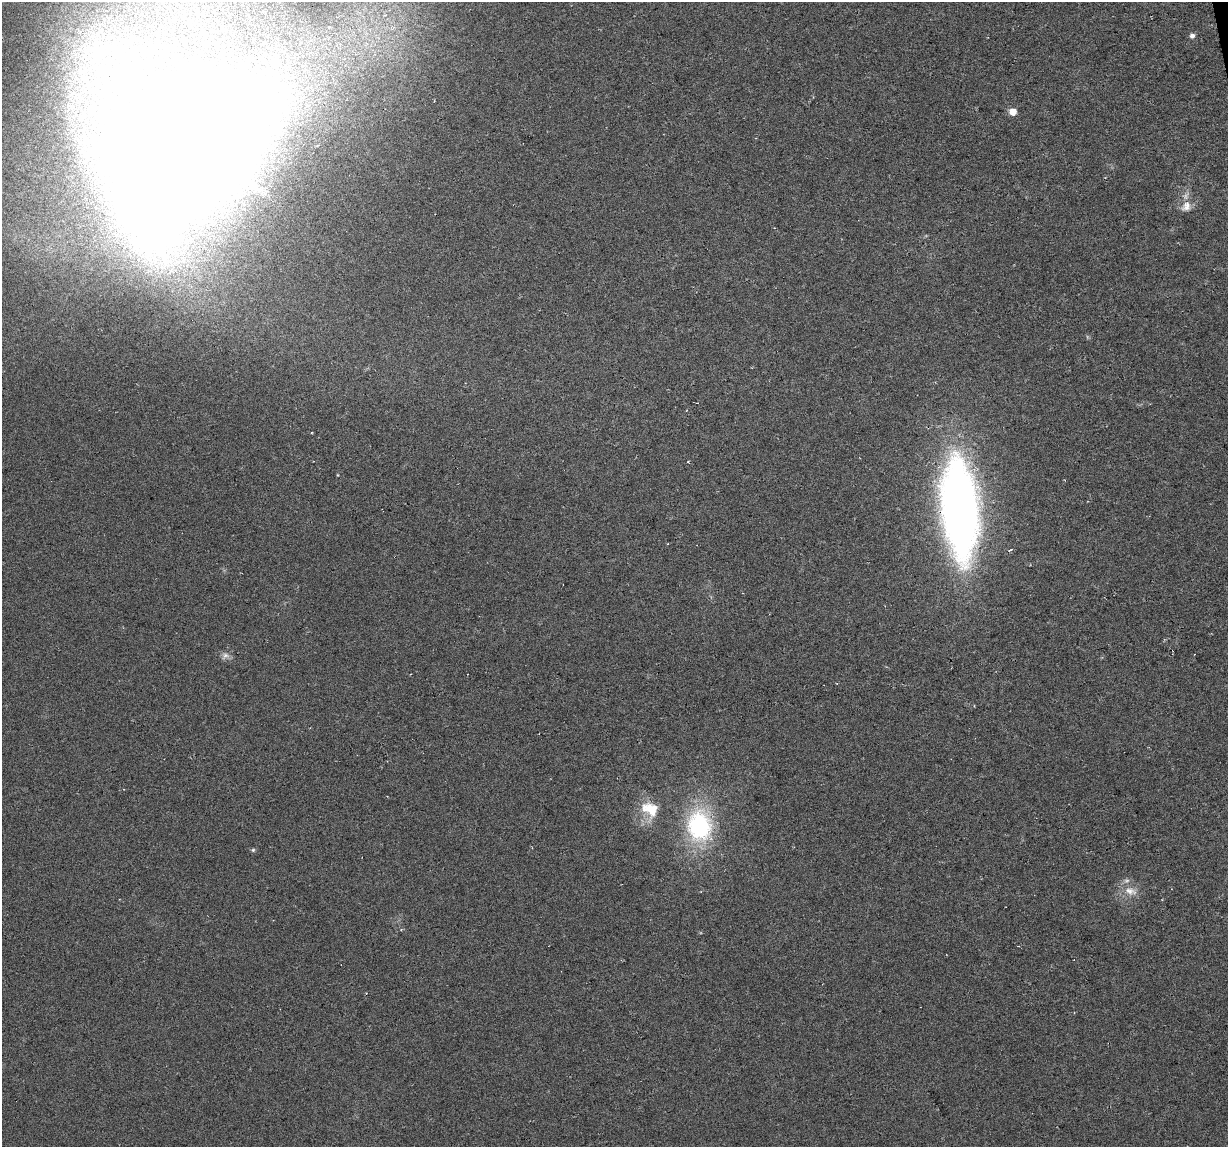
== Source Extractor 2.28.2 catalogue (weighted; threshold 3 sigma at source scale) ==
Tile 10 of 4 x 4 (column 2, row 3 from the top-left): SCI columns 1227-2452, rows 1172-2316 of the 4904 x 4682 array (HDU 1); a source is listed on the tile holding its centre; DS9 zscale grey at full resolution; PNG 1230 x 1149 px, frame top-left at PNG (2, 2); no overlay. Shown black and unused: <1% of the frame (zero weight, under 3 of 6 exposures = <1% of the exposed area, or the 3 px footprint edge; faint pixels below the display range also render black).
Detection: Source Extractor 2.28.2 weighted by HDU 2 'WHT'; one run over the whole footprint, this tile lists its part. Background -0.0061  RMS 0.0036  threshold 0.0149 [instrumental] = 3 sigma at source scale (4.09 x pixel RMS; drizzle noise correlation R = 1.36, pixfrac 0.8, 0.0396/0.0396 arcsec/px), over >= 5 px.
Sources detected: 14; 1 too faint to see at this stretch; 1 inside a brighter object's white glare — not listed; the other 12 listed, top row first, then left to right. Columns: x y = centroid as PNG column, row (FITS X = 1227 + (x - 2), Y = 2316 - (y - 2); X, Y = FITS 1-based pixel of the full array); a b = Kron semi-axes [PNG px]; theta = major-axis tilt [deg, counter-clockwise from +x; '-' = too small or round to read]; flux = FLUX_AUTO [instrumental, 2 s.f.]
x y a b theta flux
329 27 7 6 - 0.95
1192 36 5 5 - 1.4
1013 112 5 5 - 5.9
190 137 62 38 71 3800
1186 206 16 13 52 3.6
960 508 87 31 -85 240
1009 550 6 3 37 0.58
225 655 8 6 20 1.4
650 809 26 20 -34 10
699 826 40 31 -85 40
253 850 6 5 - 0.49
1130 891 20 10 -14 4.1
Overlapping masked pixels (flux is a lower limit): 1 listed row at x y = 960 508